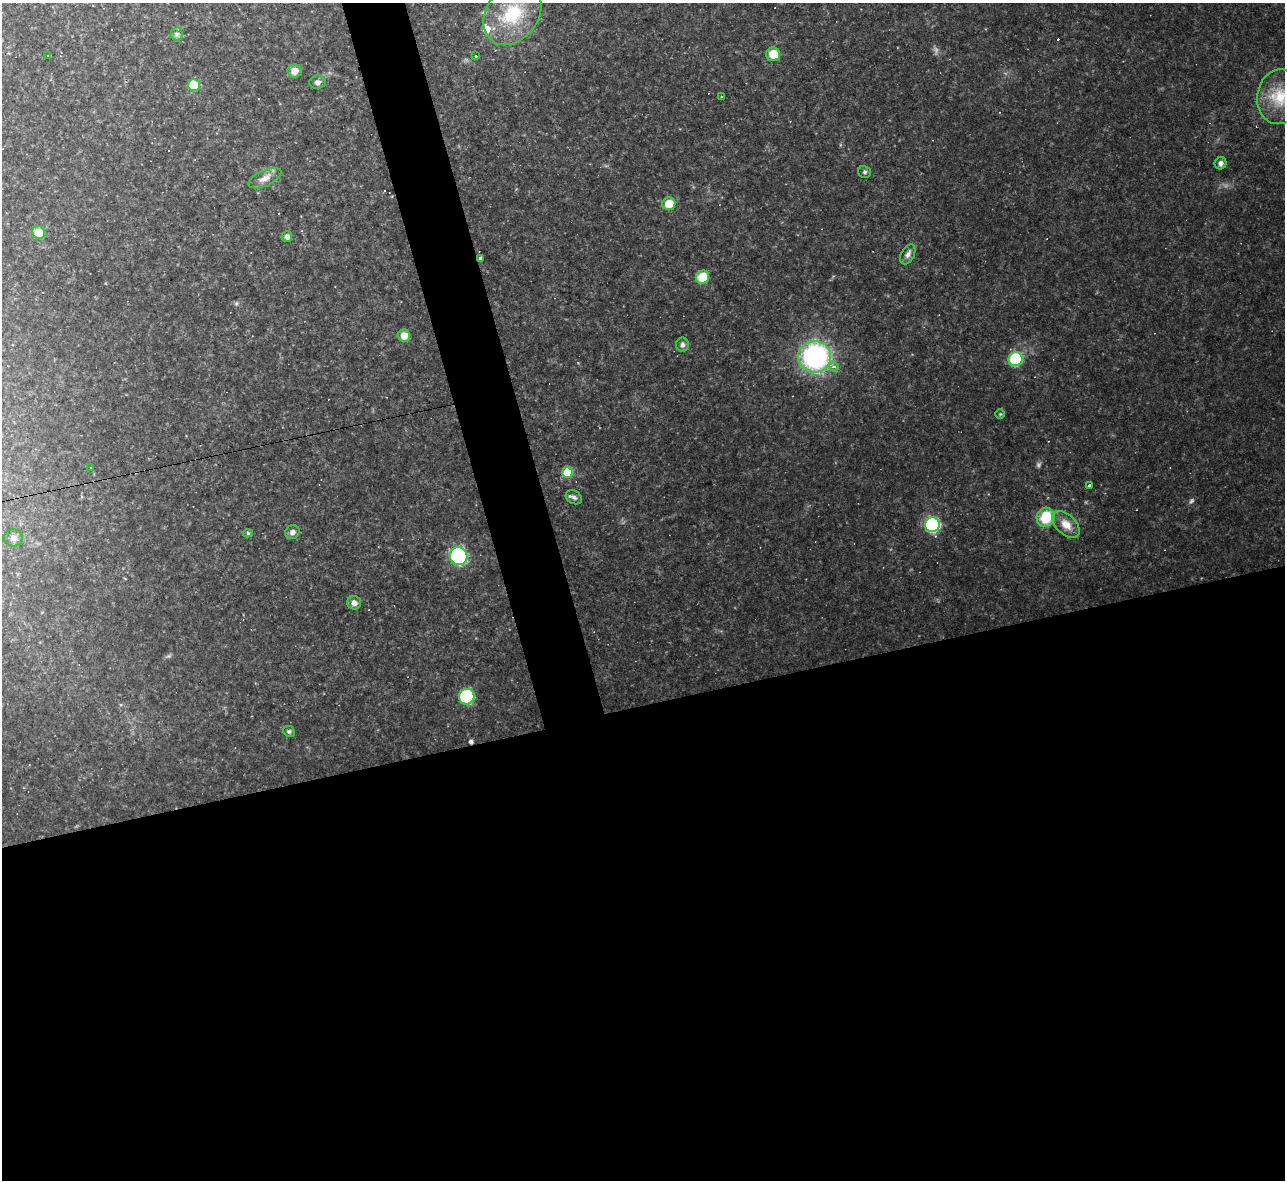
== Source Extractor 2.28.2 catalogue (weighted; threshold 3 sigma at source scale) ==
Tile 15 of 4 x 4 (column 3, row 4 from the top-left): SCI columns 2567-3849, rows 142-1319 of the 5132 x 5115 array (HDU 1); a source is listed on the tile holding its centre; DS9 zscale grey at full resolution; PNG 1287 x 1182 px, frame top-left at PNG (2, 3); each listed source drawn as its Kron ellipse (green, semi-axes under 4 px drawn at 4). Shown black and unused: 43% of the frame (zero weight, under 2 of 3 exposures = <1% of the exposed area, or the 3 px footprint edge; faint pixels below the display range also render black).
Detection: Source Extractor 2.28.2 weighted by HDU 2 'WHT'; one run over the whole footprint, this tile lists its part. Background 0.175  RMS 0.015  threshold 0.0657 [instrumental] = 3 sigma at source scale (4.5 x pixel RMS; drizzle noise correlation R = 1.50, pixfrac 1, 0.05/0.05 arcsec/px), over >= 5 px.
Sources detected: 50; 2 too faint to see at this stretch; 8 cosmic-ray / hot-pixel residue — neither listed nor drawn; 1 inside a brighter listed object's ellipse — not listed separately; the other 39 listed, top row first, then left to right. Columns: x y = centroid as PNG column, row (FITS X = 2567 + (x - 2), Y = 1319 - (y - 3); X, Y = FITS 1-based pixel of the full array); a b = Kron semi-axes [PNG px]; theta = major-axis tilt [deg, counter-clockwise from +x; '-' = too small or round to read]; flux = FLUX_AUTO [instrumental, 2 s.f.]
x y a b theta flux
512 14 34 26 53 81
177 34 6 6 - 3.4
773 54 7 7 - 25
48 56 3 2 - 1.4
475 56 3 3 - 13
294 71 7 6 - 13
317 82 8 6 6 5.1
194 85 6 6 - 39
721 97 3 2 - 2.2
1280 97 27 23 81 56
1221 163 6 6 - 5.6
864 172 6 6 - 3
265 178 17 8 24 11
669 204 6 6 - 28
39 232 7 6 - 23
287 237 5 5 - 5.3
908 254 10 6 63 6.2
480 258 3 3 - 6.1
702 277 7 6 - 39
404 336 6 6 - 18
682 345 7 6 - 4.6
815 357 16 16 - 230
1016 359 7 7 - 95
834 367 5 4 - 5.7
1000 414 5 5 - 1.7
91 468 3 2 - 2.1
567 473 5 5 - 59
1089 486 3 3 - 3.2
574 497 9 6 -28 4.7
1046 517 10 9 - 49
1066 524 16 9 -44 19
932 525 7 7 - 220
292 532 7 6 - 5
248 533 5 4 - 2.5
13 538 9 8 - 6.9
459 556 9 8 - 150
354 603 7 6 - 8.3
467 697 8 7 - 130
289 731 6 5 - 2.8
Overlapping masked pixels (flux is a lower limit): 1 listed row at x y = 480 258
Isophote crosses this tile's border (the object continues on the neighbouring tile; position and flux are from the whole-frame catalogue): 1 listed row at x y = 1280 97